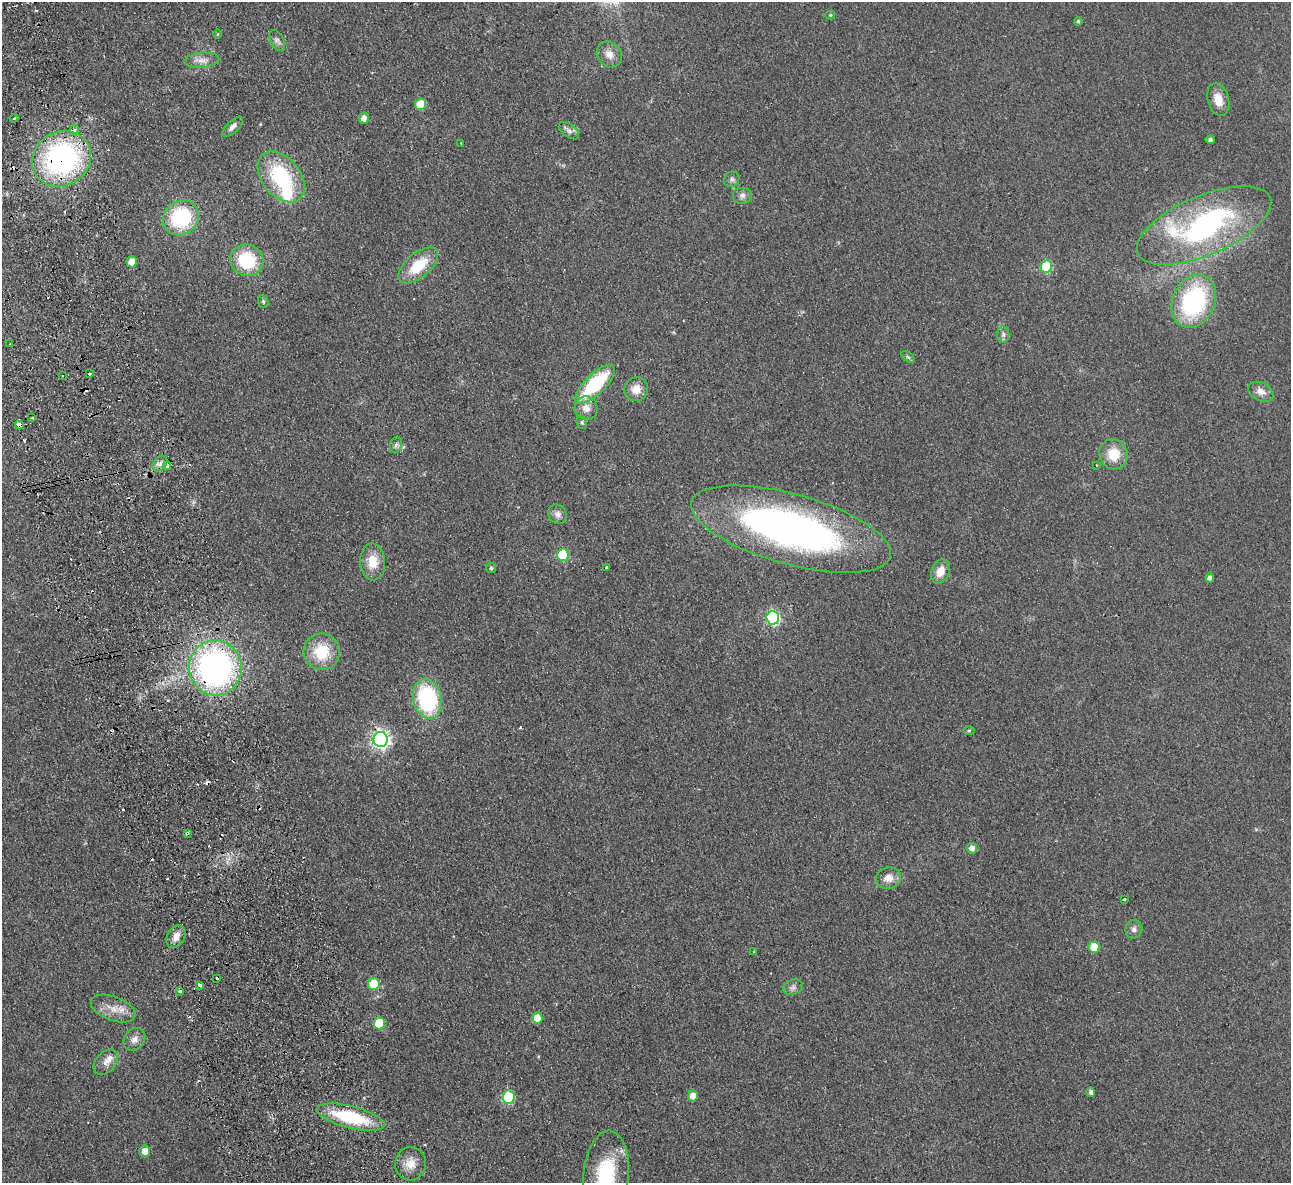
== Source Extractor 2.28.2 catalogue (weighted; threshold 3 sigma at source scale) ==
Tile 11 of 4 x 4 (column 3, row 3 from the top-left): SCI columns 2633-3921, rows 1465-2645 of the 5266 x 5170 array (HDU 1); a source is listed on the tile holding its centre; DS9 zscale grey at full resolution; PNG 1293 x 1185 px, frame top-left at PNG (2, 2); each listed source drawn as its Kron ellipse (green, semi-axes under 4 px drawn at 4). Shown black and unused: <1% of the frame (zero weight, under 2 of 3 exposures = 3% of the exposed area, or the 3 px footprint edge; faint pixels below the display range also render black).
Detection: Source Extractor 2.28.2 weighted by HDU 2 'WHT'; one run over the whole footprint, this tile lists its part. Background 0.0851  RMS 0.0094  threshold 0.0421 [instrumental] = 3 sigma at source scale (4.5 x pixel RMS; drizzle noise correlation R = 1.50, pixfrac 1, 0.05/0.05 arcsec/px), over >= 5 px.
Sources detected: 100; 15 cosmic-ray / hot-pixel residue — neither listed nor drawn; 2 inside a brighter listed object's ellipse — not listed separately; the other 83 listed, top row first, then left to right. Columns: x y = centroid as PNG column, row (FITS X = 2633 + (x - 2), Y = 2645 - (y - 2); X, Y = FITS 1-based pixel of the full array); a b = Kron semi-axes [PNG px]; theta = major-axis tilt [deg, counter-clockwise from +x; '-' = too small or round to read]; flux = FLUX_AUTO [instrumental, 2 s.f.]
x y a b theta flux
830 15 5 4 - 1.1
1078 21 4 4 - 1.4
218 34 4 3 - 0.77
277 41 11 6 -61 3.5
609 54 14 11 -50 7.7
202 60 17 7 4 6.8
1218 100 16 10 -74 12
420 104 6 5 - 27
14 118 4 3 - 1.3
364 118 5 5 - 6.2
233 127 13 6 45 4.4
74 130 5 4 - 3.6
569 131 12 6 -37 3.7
1210 140 4 4 - 2.1
461 143 3 2 - 1
62 159 30 26 33 190
281 177 29 19 -51 71
732 179 8 7 - 2.7
742 195 10 8 0 4.1
181 218 19 16 43 70
1204 225 72 29 23 200
247 260 17 15 -26 48
132 262 5 5 - 9.5
418 266 24 12 40 29
1046 266 6 5 - 59
1194 301 27 21 65 110
263 302 6 5 - 1.5
1003 335 8 6 -89 2.7
10 344 2 2 - 1.2
908 357 7 4 -36 1.5
90 374 3 3 - 2.7
63 376 3 2 - 1.1
595 384 26 10 44 70
636 389 12 12 - 11
1261 392 13 9 -25 6.6
586 408 12 11 - 8.4
32 418 3 3 - 1.2
582 422 7 5 -69 1.6
19 425 4 3 - 33
396 445 8 6 72 2.7
1113 454 15 14 - 20
160 464 9 6 49 4.1
1096 465 3 3 - 3.7
167 466 4 3 - 17
558 514 10 9 - 5
791 529 103 35 -16 400
563 555 6 6 - 50
373 562 18 12 -86 16
607 567 4 3 - 12
491 568 5 5 - 1.3
940 571 12 9 67 11
1210 578 4 4 - 3.5
773 618 7 6 - 140
322 652 18 18 - 31
215 668 27 26 - 280
427 699 20 14 -77 93
969 730 6 4 1 1.2
381 739 7 7 - 320
187 833 4 3 - 2.9
972 848 5 5 - 4.5
888 878 13 10 13 9.1
1125 899 3 3 - 4.7
1134 929 9 8 - 3.7
176 937 12 8 61 8.2
1094 947 5 5 - 23
754 952 4 3 - 0.88
217 978 3 3 - 2.8
374 984 6 5 - 30
200 985 4 3 - 12
793 987 10 7 21 3.5
179 991 3 3 - 4.7
113 1009 23 12 -21 13
537 1018 5 5 - 13
379 1023 6 5 - 35
134 1039 12 9 52 6.1
106 1062 14 10 48 6.5
1091 1092 5 4 - 2.4
693 1096 5 5 - 9.3
508 1097 6 6 - 58
351 1117 35 11 -14 63
145 1151 5 5 - 10
410 1164 17 15 87 12
606 1175 44 22 85 62
Overlapping masked pixels (flux is a lower limit): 5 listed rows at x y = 62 159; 19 425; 791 529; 215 668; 187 833
Isophote crosses this tile's border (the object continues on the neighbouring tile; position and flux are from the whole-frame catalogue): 1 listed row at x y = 606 1175